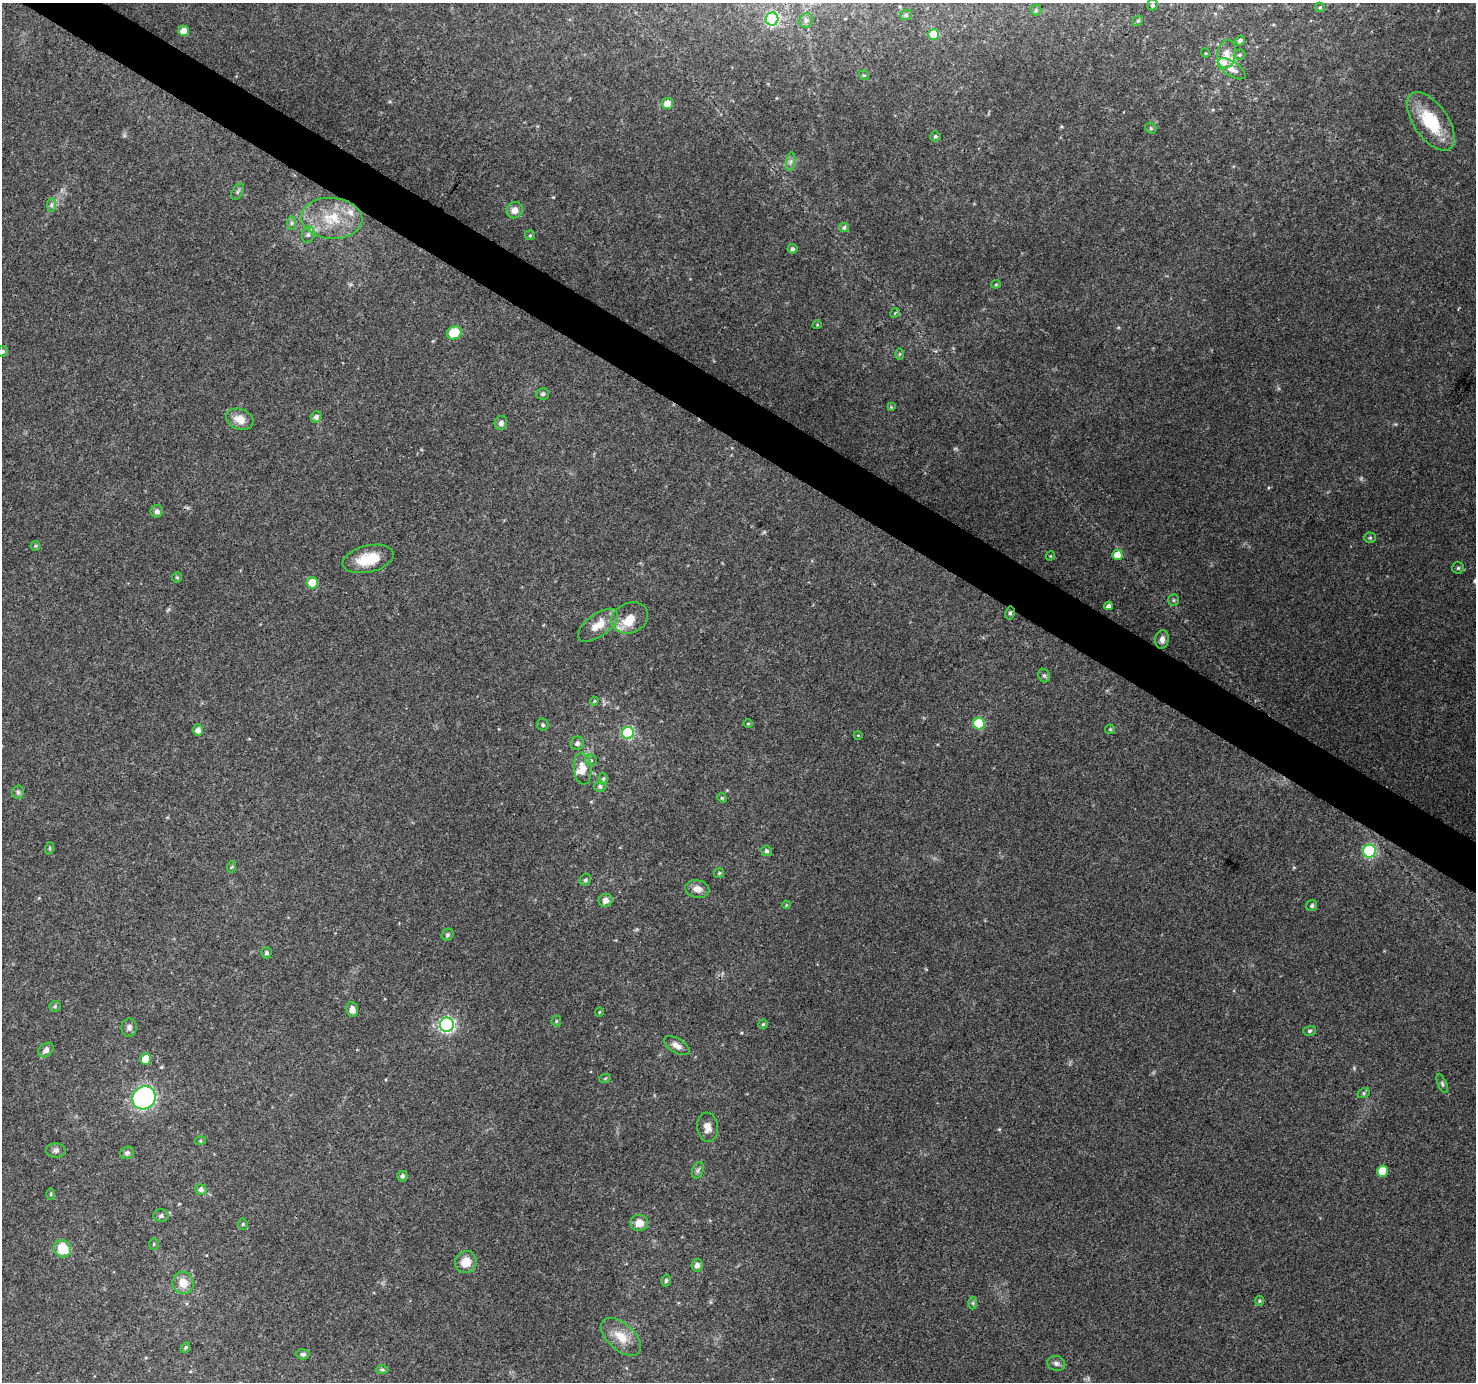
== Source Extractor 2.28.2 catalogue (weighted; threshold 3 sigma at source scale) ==
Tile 11 of 4 x 4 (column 3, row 3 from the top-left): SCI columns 2947-4420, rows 1568-2947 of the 5900 x 5964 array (HDU 1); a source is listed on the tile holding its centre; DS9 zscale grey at full resolution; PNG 1478 x 1384 px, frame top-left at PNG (2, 3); each listed source drawn as its Kron ellipse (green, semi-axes under 4 px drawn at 4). Shown black and unused: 3% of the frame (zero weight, under 3 of 4 exposures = <1% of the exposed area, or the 3 px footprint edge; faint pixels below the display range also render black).
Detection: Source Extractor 2.28.2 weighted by HDU 2 'WHT'; one run over the whole footprint, this tile lists its part. Background 0.114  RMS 0.0065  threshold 0.0294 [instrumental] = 3 sigma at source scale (4.5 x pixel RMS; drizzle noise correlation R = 1.50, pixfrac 1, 0.0396/0.0396 arcsec/px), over >= 5 px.
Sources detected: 132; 3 too faint to see at this stretch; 1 inside a brighter object's white glare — neither listed nor drawn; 5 inside a brighter listed object's ellipse — not listed separately; the other 123 listed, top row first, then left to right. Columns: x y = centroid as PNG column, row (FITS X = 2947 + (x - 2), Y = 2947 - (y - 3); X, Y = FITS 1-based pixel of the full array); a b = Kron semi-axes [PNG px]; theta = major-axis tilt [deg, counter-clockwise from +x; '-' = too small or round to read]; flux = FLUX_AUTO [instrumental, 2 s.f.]
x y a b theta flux
1152 5 5 5 - 1.2
1320 7 5 4 - 0.87
1036 10 5 5 - 1
906 15 6 5 - 1.2
772 19 6 6 - 93
806 20 7 6 - 2
1138 21 5 4 - 1.1
184 31 5 5 - 7.2
934 34 5 5 - 24
1240 41 5 4 - 2.7
1205 53 5 3 - 0.55
1227 54 14 9 80 6.4
1240 55 6 5 - 1.1
1231 69 16 7 -33 5.2
864 75 5 4 - 0.84
667 104 5 5 - 6.8
1431 121 33 17 -55 33
1151 128 6 5 - 0.95
935 136 5 5 - 1.3
791 162 9 4 81 2
238 192 9 5 60 1.5
52 205 7 4 90 1.6
514 210 8 8 - 4.7
332 218 31 20 -4 27
291 223 7 4 89 1.4
844 227 5 4 - 1.5
308 235 8 6 74 1.9
530 235 5 4 - 0.94
792 249 5 5 - 1.4
996 284 4 4 - 0.72
895 313 5 4 - 0.91
817 325 4 3 - 0.48
454 333 7 6 - 15
3 351 5 5 - 1.2
900 354 6 4 89 0.87
543 394 6 5 - 1.2
891 407 4 4 - 0.56
316 417 5 5 - 2.4
240 419 14 10 -22 7.6
501 423 7 6 - 2.8
157 511 6 6 - 2.5
1370 538 5 5 - 1.1
35 546 5 5 - 0.79
1117 555 5 5 - 8.6
1050 556 5 4 - 0.61
368 559 26 13 13 17
1458 568 6 6 - 1.1
177 577 5 5 - 0.96
312 583 5 5 - 18
1174 600 6 5 - 1.1
1109 606 4 4 - 2.5
1010 613 6 4 80 1.4
630 618 19 15 23 11
598 625 23 11 36 10
1162 639 9 7 82 3.1
1044 676 7 5 -66 1.3
594 701 4 4 - 0.62
979 723 6 6 - 34
748 724 5 3 - 0.63
543 725 6 6 - 1.2
1110 729 5 4 - 0.79
198 730 5 5 - 4.1
628 733 6 6 - 62
858 735 4 3 - 0.45
577 743 7 6 - 2.2
591 760 6 5 - 1.3
583 769 16 9 -83 7.8
603 779 6 4 89 1.1
600 786 5 5 - 1.6
18 792 7 5 -87 1.6
722 798 5 4 - 0.75
50 848 6 4 72 0.8
766 851 5 5 - 1.5
1369 851 6 6 - 73
231 867 6 4 70 0.76
719 873 5 5 - 0.93
585 880 6 5 - 1.4
697 889 12 8 -11 4.9
605 900 7 6 - 3.9
786 905 4 3 - 0.56
1312 906 6 5 - 1.5
447 935 6 5 - 1.2
266 953 5 5 - 1.6
55 1006 5 5 - 1.1
352 1009 7 6 - 3.6
599 1012 5 3 - 0.55
556 1021 5 5 - 0.86
763 1024 4 4 - 0.95
447 1025 7 7 - 150
129 1027 9 7 86 2.6
1309 1031 6 5 - 1.3
677 1046 14 7 -31 4.2
46 1050 8 6 42 2.9
145 1059 5 5 - 8.8
605 1078 6 3 19 0.72
1442 1084 10 4 -67 1.4
1364 1093 6 4 28 1.2
144 1098 12 11 - 110
707 1127 15 10 -83 5.3
200 1141 5 3 - 0.72
56 1150 9 7 -3 2.2
127 1153 7 6 - 1.8
698 1170 9 5 71 1.6
1382 1171 5 5 - 15
402 1176 5 5 - 2.1
201 1190 6 5 - 2
51 1194 6 4 -90 0.8
161 1216 7 6 - 1.8
639 1223 9 8 - 6.8
243 1224 5 5 - 0.84
154 1244 5 5 - 0.91
62 1249 9 8 - 17
466 1262 11 10 - 9.6
697 1265 6 5 - 3
666 1280 6 4 75 1.1
183 1283 11 10 - 8.6
1259 1301 5 5 - 1
973 1303 6 4 -90 0.97
621 1337 24 13 -42 12
185 1348 6 3 59 0.87
303 1354 7 5 -2 1.4
1056 1363 9 7 -14 2.5
382 1369 6 4 0 0.99
Overlapping masked pixels (flux is a lower limit): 1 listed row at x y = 1010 613
Isophote crosses this tile's border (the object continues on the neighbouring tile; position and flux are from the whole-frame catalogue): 1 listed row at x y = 3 351